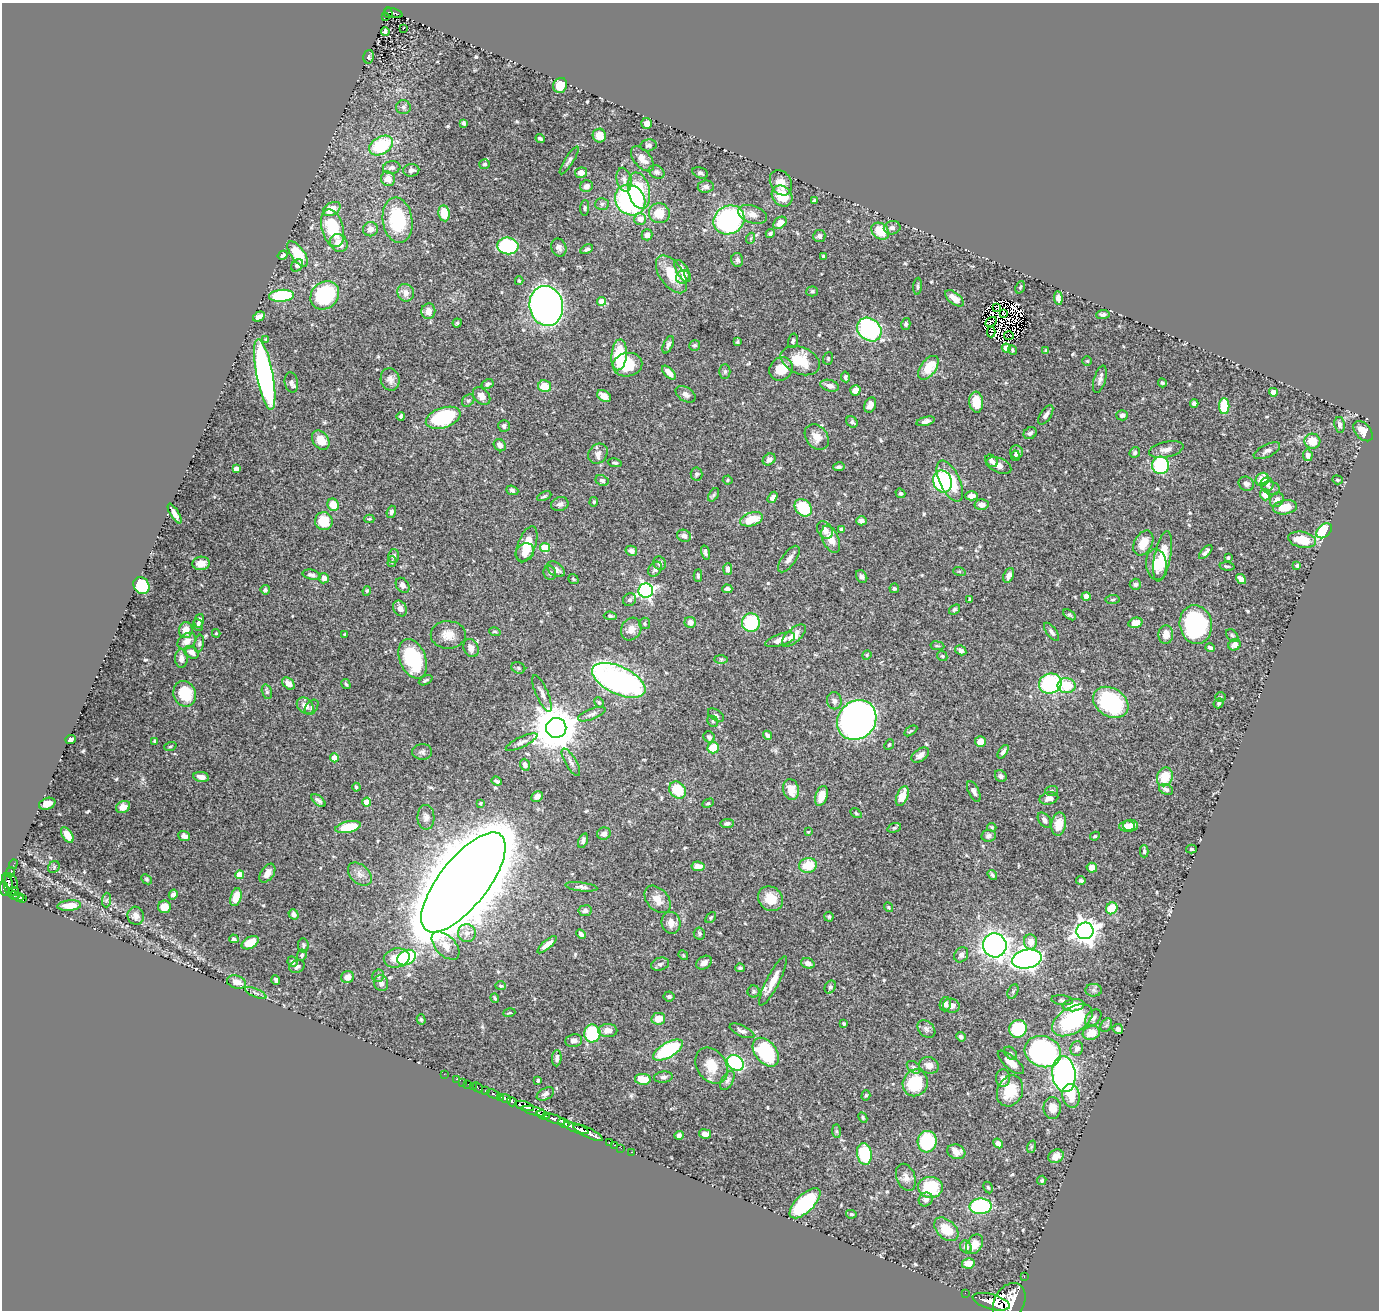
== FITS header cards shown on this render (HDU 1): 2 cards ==
NAXIS1  =                 1377
NAXIS2  =                 1308

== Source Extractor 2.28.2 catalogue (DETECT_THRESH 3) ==
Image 1377 x 1308 px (HDU 1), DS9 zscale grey, 1 PNG px = 1 image px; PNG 1381 x 1312 px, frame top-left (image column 1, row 1308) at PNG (2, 3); each listed source drawn as its Kron ellipse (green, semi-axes under 4 px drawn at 4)
Background 0.597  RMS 0.014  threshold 0.042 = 3 sigma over >= 5 px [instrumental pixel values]
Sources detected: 583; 12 with non-positive FLUX_AUTO (blend fragments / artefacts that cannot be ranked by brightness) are neither listed nor drawn; of the other 571, the 500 brightest by FLUX_AUTO listed and drawn (71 fainter detections omitted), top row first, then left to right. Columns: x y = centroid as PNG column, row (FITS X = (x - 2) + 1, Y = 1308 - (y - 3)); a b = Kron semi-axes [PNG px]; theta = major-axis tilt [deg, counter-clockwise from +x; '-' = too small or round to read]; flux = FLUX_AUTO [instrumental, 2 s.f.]
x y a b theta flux
388 13 5 3 - 55
394 13 9 3 -17 100
386 17 4 2 - 13
403 28 3 2 - 1.7
385 31 4 4 - 2.6
369 57 7 5 76 1.8
560 85 7 6 - 18
403 107 7 7 - 2.7
464 123 4 4 - 2.2
647 123 5 5 - 5.7
599 136 7 6 - 9.9
540 138 4 3 - 1.6
381 145 13 8 29 60
648 145 8 6 12 2.8
642 159 15 8 -50 8.2
569 160 16 4 58 2.9
484 164 5 5 - 1.6
392 168 9 6 9 4.2
411 170 8 6 3 3.3
657 172 8 6 -29 2.5
581 173 6 5 - 6.2
700 173 8 5 -20 2.2
388 179 7 7 - 9.4
624 180 12 7 -75 4.7
781 183 13 10 -59 8.9
586 186 6 6 - 4.4
706 187 8 6 7 4.2
639 191 18 10 -77 43
782 196 11 9 -46 26
630 200 16 14 -50 170
814 201 4 3 - 1.5
602 204 7 6 - 2.1
585 208 8 4 86 1.8
332 209 9 6 31 17
444 213 8 5 -82 18
659 213 10 10 - 19
752 214 15 8 -19 7.6
640 219 6 5 - 9.8
398 220 23 15 -81 64
729 220 16 14 31 170
780 223 7 5 38 7.8
332 228 19 11 -74 51
892 228 8 6 10 3.2
370 229 7 7 - 5.4
880 231 10 7 -41 26
770 233 4 4 - 2
647 235 5 5 - 3.3
819 236 6 6 - 3
751 238 5 3 - 1.1
339 243 9 8 - 11
508 246 11 8 -7 100
559 248 9 7 -68 4
587 249 7 3 25 1.9
298 254 15 6 -54 32
283 255 5 3 - 2
824 256 3 3 - 2.3
737 260 7 5 -76 3
297 265 7 5 48 2.5
682 271 12 5 -59 9
671 274 21 11 -55 24
683 277 7 6 - 5.5
519 281 4 3 - 1.4
918 286 8 3 85 1.6
1020 287 6 4 67 1.3
812 291 5 5 - 2
406 293 9 8 - 6.7
325 295 15 13 44 78
282 296 12 6 3 61
955 298 11 5 -38 7.7
1058 298 7 4 -84 4.4
601 301 4 4 - 13
546 306 20 16 -78 650
997 308 3 2 - 2.9
428 311 8 7 - 8.2
1003 313 3 2 - 1.7
1103 314 7 4 7 2.3
259 317 6 4 31 5
991 322 6 3 32 1.8
457 323 4 4 - 1.5
906 324 6 4 75 1.8
869 330 13 11 -40 120
991 332 5 3 - 2.5
1009 335 5 2 - 1.4
266 339 4 4 - 1.6
793 341 7 4 77 2.1
737 342 4 3 - 1.4
668 345 9 4 67 3
695 345 6 5 - 1.6
1006 348 4 4 - 11
1012 350 5 3 - 1.3
1046 351 4 3 - 1.6
619 355 15 7 85 38
828 358 6 5 - 1.3
800 361 20 13 -22 28
1087 361 5 4 - 1.2
627 365 15 11 10 27
928 368 14 7 53 25
781 369 12 11 - 18
725 371 7 5 -90 1.7
669 372 8 4 -46 7.9
265 374 36 8 -79 330
845 377 5 4 - 1.9
390 379 11 9 -75 6.3
1100 379 14 6 74 4.4
291 382 10 6 -78 3.4
1162 383 4 4 - 1.9
488 384 6 4 29 2.5
545 386 6 6 - 18
830 386 9 5 -14 5.1
855 390 5 5 - 6.2
1273 392 4 4 - 6.8
686 394 11 7 -31 4.4
482 396 10 7 -46 6.8
604 396 8 5 -31 6.9
468 400 7 5 45 1.9
976 402 10 7 -84 18
1194 403 4 4 - 2.9
870 405 8 5 67 5.7
1224 406 8 5 -90 43
1046 415 11 5 57 4.2
1122 415 6 5 - 3.6
401 416 4 4 - 2
443 418 18 10 19 85
926 421 9 4 15 3.9
852 422 6 5 - 2
1339 425 8 5 -79 3.2
504 426 6 6 - 3.2
1363 431 12 7 -48 10
1030 433 7 5 34 2.7
817 437 14 10 -52 11
321 440 10 7 -54 14
1312 441 8 7 - 17
500 445 6 5 - 4.3
1166 449 17 7 12 6.8
1267 451 14 6 26 4
1017 452 6 6 - 4.2
1135 453 6 5 - 1.8
598 454 11 9 50 5.4
1308 455 6 5 - 4.4
1015 456 5 4 - 2.5
769 459 7 5 35 4.1
991 461 7 5 -43 3.2
615 463 7 4 -12 1.8
999 465 13 7 -22 6.5
1161 465 9 8 - 92
839 467 5 4 - 2.1
236 469 4 4 - 9.5
696 474 6 6 - 2.2
1262 479 7 6 - 16
602 480 7 5 -27 2.5
728 480 5 4 - 1.2
1337 480 5 4 - 1.1
942 481 11 9 -69 76
950 481 22 10 -64 38
1246 484 8 6 -33 3.2
1267 484 6 6 - 3.2
1271 488 9 6 -15 3.1
512 490 6 4 -21 2.2
900 493 5 4 - 1.8
714 495 7 4 57 1.6
1265 495 6 5 - 12
544 496 7 4 25 1.5
972 496 6 4 0 5.5
772 497 6 4 56 4.8
1277 500 8 6 50 4.5
594 502 5 4 - 1.2
560 504 9 6 19 3.5
333 505 6 5 - 16
982 505 7 5 -3 5.2
1285 507 12 7 10 14
803 508 9 7 -46 37
391 512 6 4 70 2.6
175 514 11 4 -59 4.5
369 519 5 4 - 1.3
751 519 11 6 17 19
324 521 9 9 - 26
861 521 5 4 - 2.9
842 529 4 4 - 2.4
825 530 9 7 -52 7.2
1324 531 9 6 44 44
684 536 7 6 - 3.7
831 539 14 8 -66 13
1302 540 14 8 -11 21
1143 543 13 9 62 15
527 544 19 9 70 19
545 548 5 4 - 39
631 551 6 5 - 4.5
525 552 10 8 42 8.8
1206 552 8 3 46 3.4
705 553 7 4 -76 2.4
394 556 7 5 77 2.6
1163 556 25 8 79 29
1228 558 3 3 - 1.3
789 559 15 7 54 5.5
392 562 5 4 - 1.3
201 563 8 7 - 7
660 563 7 6 - 3.3
1156 564 15 10 -84 14
1297 565 4 3 - 1.7
1227 566 7 3 -5 1.6
556 569 10 6 -37 5.4
655 569 8 6 51 3
728 569 6 4 88 3.7
959 571 6 4 -19 1.2
550 573 7 6 - 2
312 575 9 5 -13 2.8
1009 575 8 5 68 4.8
698 576 6 4 -89 1.5
862 577 7 5 -61 2.5
324 578 5 5 - 4.6
573 579 5 4 - 1.5
1241 579 5 4 - 7.3
1135 584 6 5 - 2.6
141 585 9 7 -53 53
403 585 8 6 -57 4.4
894 588 5 4 - 1.8
727 589 5 4 - 3.5
265 590 4 4 - 1.9
367 591 5 4 - 1.3
646 591 7 7 - 250
1086 596 4 4 - 5.3
969 599 4 3 - 1.3
630 600 7 6 - 2.3
1112 600 7 4 6 1.6
400 608 8 6 -58 5.1
954 609 6 4 39 1.6
1069 615 7 4 -35 1.5
610 616 6 4 -6 1.6
199 621 7 4 76 3.2
690 622 6 5 - 6.5
645 623 6 5 - 1.7
751 623 9 9 - 58
1135 623 7 5 14 11
198 625 6 5 - 1.7
1196 625 19 16 -80 110
631 629 12 9 61 8.1
186 630 8 6 87 10
495 632 6 4 -15 1.3
1052 632 11 5 -53 2.8
216 633 4 3 - 1.1
345 634 4 3 - 1.3
1166 634 9 7 84 9.2
448 635 17 14 0 11
794 636 15 7 42 9.6
1232 636 7 5 -49 1.8
780 640 16 5 18 8.2
187 641 10 7 35 7.8
199 643 9 4 81 1.9
1235 645 6 5 - 7.2
937 646 7 3 -8 1.2
471 648 9 7 -65 6.4
1210 648 5 4 - 2.3
961 650 6 4 -32 2.6
191 652 8 5 -32 5.2
867 655 5 4 - 1.1
942 656 6 4 -44 1.3
181 658 9 6 -88 5.5
413 659 20 13 -68 60
721 659 7 4 0 1.4
518 668 7 5 -23 1.7
426 680 7 4 26 1.6
619 680 29 14 -25 310
288 683 7 5 -42 5.1
346 684 5 3 - 1.2
1050 684 11 10 - 91
1066 686 9 7 -9 26
267 692 7 5 -75 2
542 693 20 6 -66 4.4
185 694 13 11 -68 35
1220 697 5 4 - 1.3
834 701 8 7 - 4
599 702 5 4 - 1.2
1111 702 19 14 -32 97
1219 703 5 4 - 1.7
305 706 9 7 -42 6.9
312 707 8 5 52 2.2
592 714 14 5 21 3.7
716 715 9 5 -33 2.1
857 720 21 18 50 780
713 721 6 5 - 1.5
556 728 10 10 - 3900
911 731 7 4 33 1.4
767 735 5 4 - 2.8
709 737 6 5 - 2.8
71 740 5 4 - 3.1
155 741 4 3 - 1.7
522 742 17 5 25 4
980 742 5 5 - 12
889 744 6 4 49 1.2
170 746 6 4 19 1.3
713 748 6 5 - 26
422 752 10 8 -1 3
1003 752 8 4 56 2.9
920 755 10 6 36 5.2
334 758 4 4 - 15
571 762 15 5 -60 4.1
525 765 6 5 - 3.6
1001 776 6 5 - 2.3
201 777 8 5 -9 6.6
1165 777 9 7 68 21
497 781 5 3 - 1.8
356 787 4 3 - 1.5
791 789 11 7 -76 13
1166 789 7 5 -25 2.9
677 790 9 7 -50 29
974 791 11 5 -64 3.6
1052 791 6 5 - 1.4
537 796 6 5 - 4.3
821 796 10 6 72 13
902 796 10 5 68 12
1049 798 9 6 13 5.6
318 801 8 4 -41 2.8
367 802 4 4 - 15
481 803 3 3 - 1.3
708 803 6 4 27 1.2
47 804 8 5 18 6.3
123 807 7 6 - 8.3
856 813 6 4 -31 1.3
426 817 12 8 -88 5.3
1044 820 8 5 -53 3.7
727 823 7 4 6 2.5
1059 824 11 7 81 17
1131 825 7 6 - 6.9
1127 826 8 5 4 6
348 827 13 5 12 27
992 827 5 3 - 1.1
894 828 7 4 18 1.4
808 832 3 3 - 1.1
604 834 7 6 - 4.1
67 835 8 5 -57 11
184 836 6 5 - 4.3
988 836 7 6 - 2.8
1095 836 5 4 - 1.1
583 841 8 4 70 2.5
1191 849 5 4 - 1.7
1144 851 6 4 -90 1.8
13 864 5 2 - 12
808 865 9 7 13 21
698 866 6 5 - 8.1
54 867 6 5 - 1.7
1092 868 5 5 - 5.9
10 872 5 3 - 30
267 873 10 6 56 6.8
360 874 14 9 -42 6.7
239 875 4 4 - 13
992 875 5 3 - 1.7
147 879 6 4 -42 1.6
1081 880 4 4 - 2.3
10 881 9 6 -48 260
463 882 61 24 52 12000
9 885 10 3 -86 140
581 887 16 4 -6 3.1
4 889 7 4 -83 520
14 892 5 3 - 98
173 894 5 4 - 3
14 895 5 3 - 100
18 897 5 3 - 160
236 897 9 5 73 14
22 898 3 3 - 79
658 899 16 10 -49 11
770 899 13 11 -41 17
107 900 7 4 87 1.7
69 906 12 5 5 13
164 907 6 6 - 14
889 907 5 4 - 1.4
1112 908 6 5 - 27
585 911 7 5 8 3.4
294 914 5 4 - 3.7
136 916 9 8 - 6
711 917 6 4 49 1.3
829 917 5 4 - 1.5
671 923 11 9 -74 7.7
1085 931 8 8 - 840
467 933 9 9 - 6.1
581 934 5 4 - 3.1
699 934 6 5 - 1.8
234 939 4 3 - 1.9
1030 942 7 6 - 8.9
250 943 9 5 29 14
303 945 7 5 -83 2.1
547 945 12 4 41 6.3
995 945 12 11 - 530
446 946 17 10 -45 9.7
302 955 6 5 - 2.1
683 955 5 4 - 1.2
961 955 8 6 56 3.4
406 957 10 7 27 86
397 958 13 9 11 13
1027 959 15 9 11 460
292 962 5 5 - 3
704 963 8 6 34 5.3
808 963 7 5 -20 4.3
660 964 9 6 18 2.6
297 966 8 6 29 2.8
740 968 4 4 - 1.4
378 976 6 6 - 2.2
348 977 6 6 - 7.2
276 980 4 3 - 2.2
773 981 27 6 63 14
236 982 10 6 -19 7.2
381 983 8 7 - 4
501 986 5 4 - 1.2
830 987 7 5 61 2.2
1093 990 8 6 -1 2.6
753 991 6 6 - 1.7
1013 992 7 5 63 1.8
256 993 11 3 -23 2.1
669 996 5 5 - 1.7
495 998 5 3 - 1.2
1062 1000 11 5 -7 2.1
945 1004 7 5 80 3.4
1073 1005 11 6 6 20
951 1006 8 7 - 5.5
509 1013 6 3 18 1.2
1093 1018 10 6 48 3.2
421 1019 5 4 - 1.3
658 1019 7 6 - 11
1072 1020 22 13 31 93
844 1024 3 3 - 1.4
1106 1025 7 5 58 2
926 1029 10 7 -42 3.6
1018 1029 9 8 - 58
1118 1029 5 5 - 3.9
608 1030 9 6 1 7.4
742 1031 13 5 -24 3.9
592 1033 9 8 - 53
1091 1033 9 7 20 14
961 1037 5 4 - 2.8
574 1040 8 6 9 3.9
1077 1049 7 6 - 4.8
668 1050 16 7 30 82
766 1052 16 10 -52 80
1043 1052 18 15 -20 230
1011 1053 7 5 -43 1.8
557 1058 8 4 86 3.2
1011 1062 16 6 -41 12
736 1063 9 7 -34 97
929 1065 10 8 -18 5.5
712 1066 19 14 -57 20
914 1067 7 5 -39 2.6
444 1074 2 2 - 3.9
1064 1074 18 11 -83 300
663 1077 9 5 7 2.8
1003 1078 9 7 86 5.4
457 1079 3 2 - 17
643 1079 8 5 -2 15
538 1080 4 3 - 1.4
727 1081 10 5 61 3.2
463 1082 2 2 - 3.9
915 1083 13 12 - 47
468 1084 2 2 - 7.1
473 1086 2 2 - 13
478 1087 6 3 -43 36
485 1091 3 3 - 100
1010 1091 16 12 65 29
493 1094 7 3 -24 140
545 1094 9 5 28 3.1
866 1095 5 4 - 1.3
1071 1096 12 8 -81 15
500 1097 3 2 - 140
505 1098 5 3 - 630
512 1102 5 3 - 310
524 1106 10 4 -18 1300
1052 1108 11 8 -90 11
535 1111 12 4 -15 420
543 1115 7 3 -21 200
863 1117 5 4 - 1.6
554 1119 11 3 -19 510
564 1123 6 3 -29 94
576 1128 13 3 -20 910
836 1131 7 4 -90 1.3
588 1133 16 4 -26 1000
705 1134 6 4 -7 5
679 1135 4 4 - 2.3
609 1142 3 2 - 23
927 1142 11 9 84 65
998 1143 5 4 - 4.6
615 1145 3 2 - 26
1031 1147 6 4 71 1.3
621 1148 2 2 - 7.6
631 1152 3 2 - 23
956 1152 9 7 -19 8.2
864 1154 11 7 -79 63
1056 1156 8 6 25 11
906 1177 14 9 -68 6.4
1042 1180 5 4 - 1.6
930 1187 12 10 -3 65
988 1187 6 4 -62 1.2
926 1199 7 6 - 4.1
805 1203 19 9 44 88
981 1206 11 7 1 94
851 1214 5 4 - 1.6
946 1229 14 9 -43 22
975 1244 11 7 60 10
966 1247 7 5 -62 4.1
968 1263 6 5 - 9.6
1024 1277 2 2 - 6.2
965 1293 2 2 - 10
991 1302 19 7 -16 2400
1009 1302 20 15 61 5000
At the frame edge (FLAGS 8, measured only in part): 2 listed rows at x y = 4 889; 1009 1302
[71 fainter detections neither listed nor drawn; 12 non-positive-flux detections neither listed nor drawn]